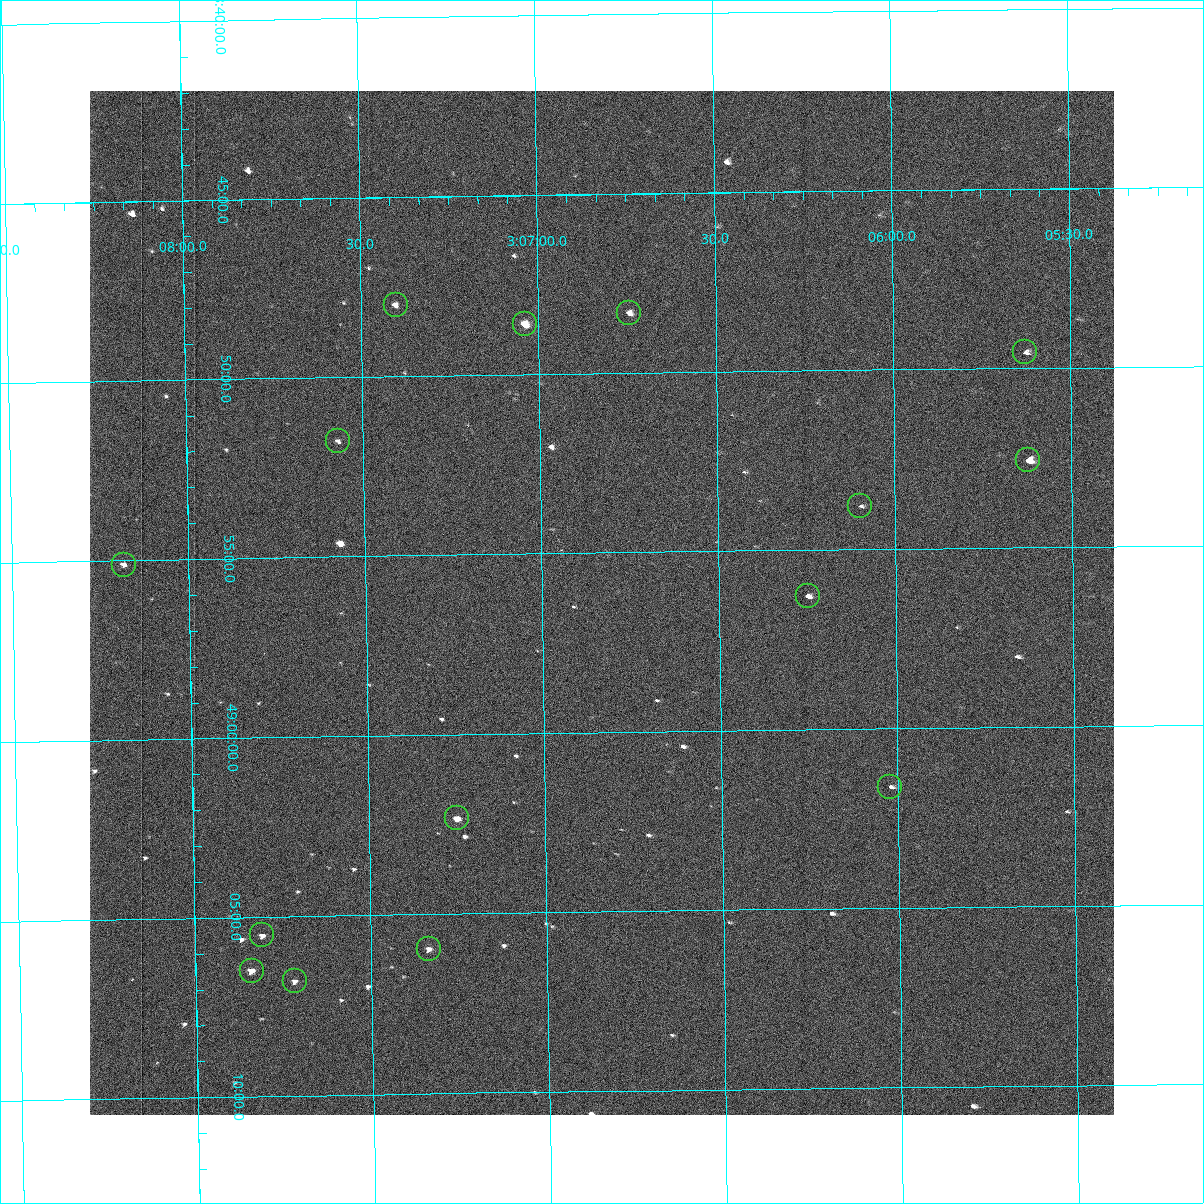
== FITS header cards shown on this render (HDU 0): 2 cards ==
NAXIS1  =                 1024 /fastest changing axis
NAXIS2  =                 1024 /next to fastest changing axis

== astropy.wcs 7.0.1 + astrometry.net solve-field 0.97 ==
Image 1024 x 1024 px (HDU 0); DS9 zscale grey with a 90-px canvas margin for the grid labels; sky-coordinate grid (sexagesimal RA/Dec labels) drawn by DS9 from the SOLVED WCS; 15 Tycho-2 reference stars matched to detected sources circled (green)
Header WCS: RA---TAN-SIP/DEC--TAN-SIP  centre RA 03:06:50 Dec +48:56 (46.71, +48.94 deg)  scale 1.67 arcsec/px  FOV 28.5' x 28.6'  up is -179 deg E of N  parity flipped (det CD > 0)
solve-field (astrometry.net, Tycho-2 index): VERIFIED the header's WCS against the Tycho-2 star catalogue (15 matches, 0 conflicts) and refined it, rather than solving blind
Solved WCS: RA---TAN-SIP/DEC--TAN-SIP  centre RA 03:06:50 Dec +48:56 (46.71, +48.94 deg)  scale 1.67 arcsec/px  FOV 28.5' x 28.5'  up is -179 deg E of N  parity flipped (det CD > 0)
The solver's refit moves the header's centre by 0.16 arcsec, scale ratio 1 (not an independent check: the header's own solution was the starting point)
Tycho-2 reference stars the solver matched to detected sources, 15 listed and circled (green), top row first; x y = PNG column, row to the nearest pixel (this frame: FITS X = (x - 90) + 1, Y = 1024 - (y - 91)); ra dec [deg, ICRS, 3 dp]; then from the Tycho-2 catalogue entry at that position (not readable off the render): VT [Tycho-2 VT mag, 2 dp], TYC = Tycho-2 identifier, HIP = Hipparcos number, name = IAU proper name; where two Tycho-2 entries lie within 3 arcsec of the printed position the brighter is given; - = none
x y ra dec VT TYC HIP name
396 305 46.851 +48.800 10.96 3318-412-1 - -
629 313 46.686 +48.806 10.73 3318-1207-1 - -
525 324 46.759 +48.810 9.54 3318-20-1 - -
1025 352 46.407 +48.826 11.40 3318-1121-1 - -
338 441 46.893 +48.863 11.43 3318-844-1 - -
1028 460 46.405 +48.876 9.33 3318-744-1 - -
860 506 46.524 +48.896 11.94 3318-478-1 - -
124 565 47.045 +48.919 11.50 3318-988-1 - -
808 596 46.562 +48.938 10.40 3318-18-1 - -
890 787 46.505 +49.027 11.73 3318-502-1 - -
457 818 46.813 +49.039 9.70 3318-216-1 - -
262 935 46.952 +49.092 11.30 3318-80-1 - -
429 949 46.834 +49.100 10.69 3318-1528-1 - -
252 971 46.960 +49.108 10.19 3318-1062-1 - -
295 981 46.930 +49.114 11.35 3318-390-1 - -